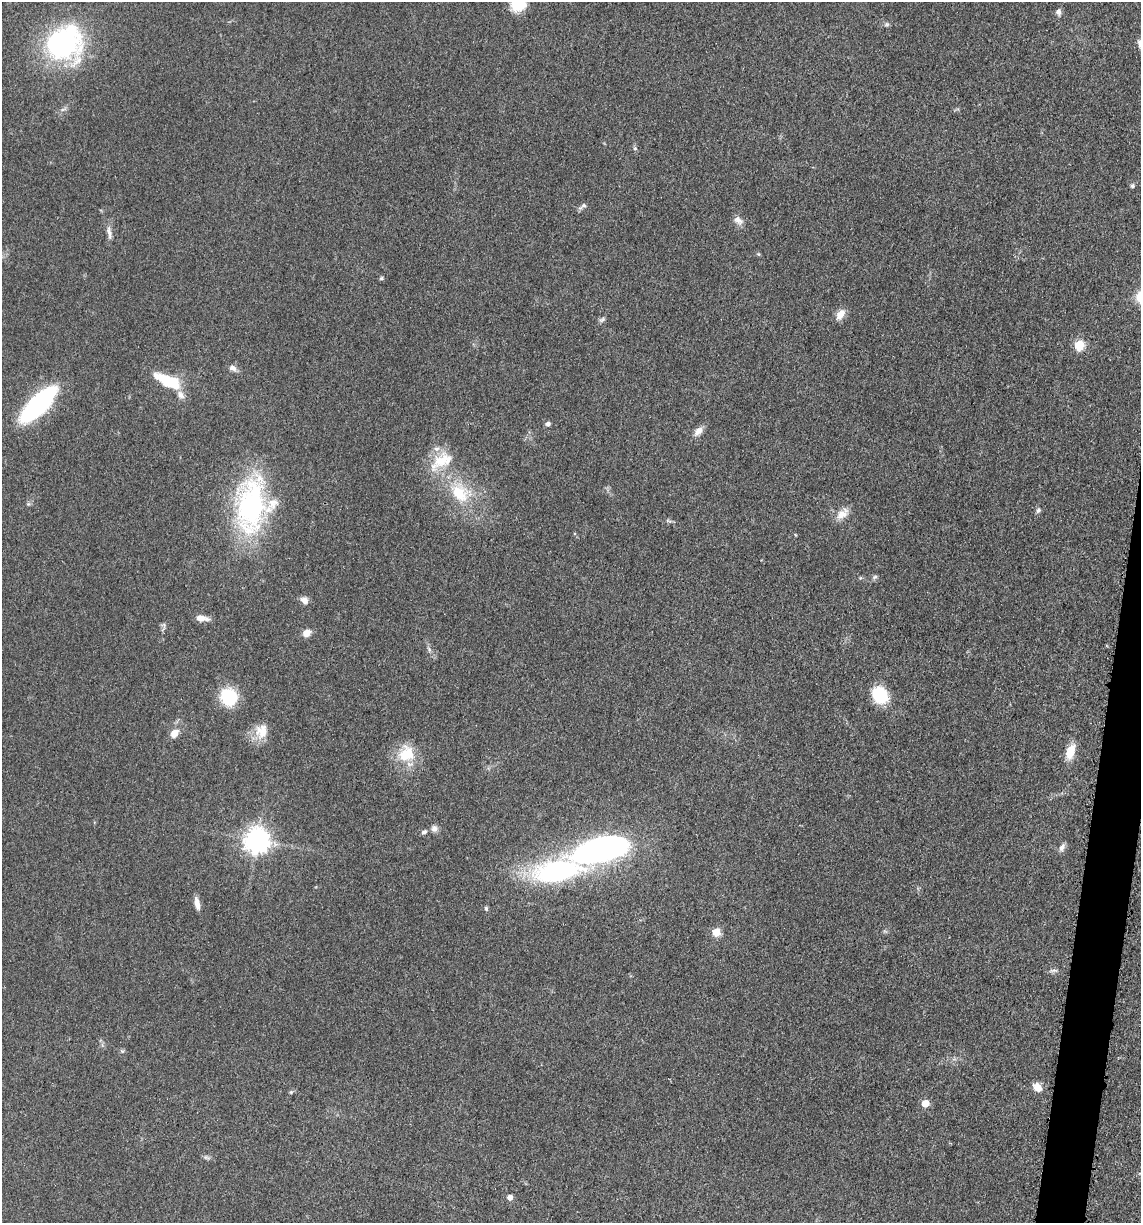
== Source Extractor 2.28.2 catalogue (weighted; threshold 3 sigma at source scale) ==
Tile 6 of 4 x 4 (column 2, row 2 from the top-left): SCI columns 1386-2524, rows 2465-3685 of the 4980 x 4922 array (HDU 1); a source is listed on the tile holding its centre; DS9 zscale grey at full resolution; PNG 1143 x 1225 px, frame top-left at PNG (2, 2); no overlay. Shown black and unused: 2% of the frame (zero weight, under 3 of 5 exposures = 4% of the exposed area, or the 3 px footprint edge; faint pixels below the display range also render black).
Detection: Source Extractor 2.28.2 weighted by HDU 2 'WHT'; one run over the whole footprint, this tile lists its part. Background 0.0565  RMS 0.0059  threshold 0.0265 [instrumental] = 3 sigma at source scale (4.5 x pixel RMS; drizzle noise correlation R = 1.50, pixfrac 1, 0.05/0.05 arcsec/px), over >= 5 px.
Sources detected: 57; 3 inside a brighter listed object's ellipse — not listed separately; the other 54 listed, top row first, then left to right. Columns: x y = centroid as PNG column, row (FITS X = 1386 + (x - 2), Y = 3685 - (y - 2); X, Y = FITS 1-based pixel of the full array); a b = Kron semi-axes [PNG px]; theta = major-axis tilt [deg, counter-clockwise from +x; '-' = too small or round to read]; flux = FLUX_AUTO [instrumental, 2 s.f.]
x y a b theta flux
518 4 19 17 20 14
1058 12 7 6 - 2.5
887 24 6 5 - 1
64 44 32 29 28 120
1140 44 10 7 -60 3.4
635 148 6 5 - 1
1132 186 6 5 - 1.2
584 206 9 6 24 1.6
738 220 14 8 -37 3.4
109 232 20 6 -80 3.5
759 254 6 4 -88 0.7
381 278 5 4 - 0.79
840 314 14 9 54 5
602 320 9 5 31 1.4
1079 345 6 5 - 27
233 368 10 7 -21 2.7
168 381 33 11 -24 23
38 404 33 12 45 130
548 424 5 4 - 2.1
698 431 14 8 50 3.9
441 461 37 18 31 18
460 493 31 23 -49 26
28 504 5 5 - 0.82
251 506 61 35 83 120
1038 510 8 5 69 1.5
842 514 19 10 39 6.2
668 521 9 4 -13 1.1
795 535 4 3 - 0.5
875 577 7 5 44 1.2
304 600 10 8 -47 3.4
201 618 14 6 -7 5.2
306 633 8 7 - 5.2
429 649 7 4 -73 1.2
880 695 17 14 -47 25
228 697 17 15 -69 27
261 731 21 17 75 9.9
174 733 9 7 50 6
1070 752 20 10 71 9.1
406 754 23 20 48 18
434 828 9 8 - 2.5
424 832 8 5 28 1.5
257 840 8 8 - 590
1062 847 12 6 58 2.5
601 850 62 25 14 150
197 903 15 5 -79 4.1
486 908 7 5 -75 1
716 932 6 6 - 11
1054 970 9 4 1 1.5
122 1051 5 5 - 0.9
1037 1087 10 8 -50 6.3
291 1092 5 4 - 0.76
925 1103 5 5 - 11
206 1158 9 4 -9 1.3
510 1197 5 5 - 3.7
Isophote crosses this tile's border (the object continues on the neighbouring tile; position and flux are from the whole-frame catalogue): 2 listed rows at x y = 518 4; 1140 44